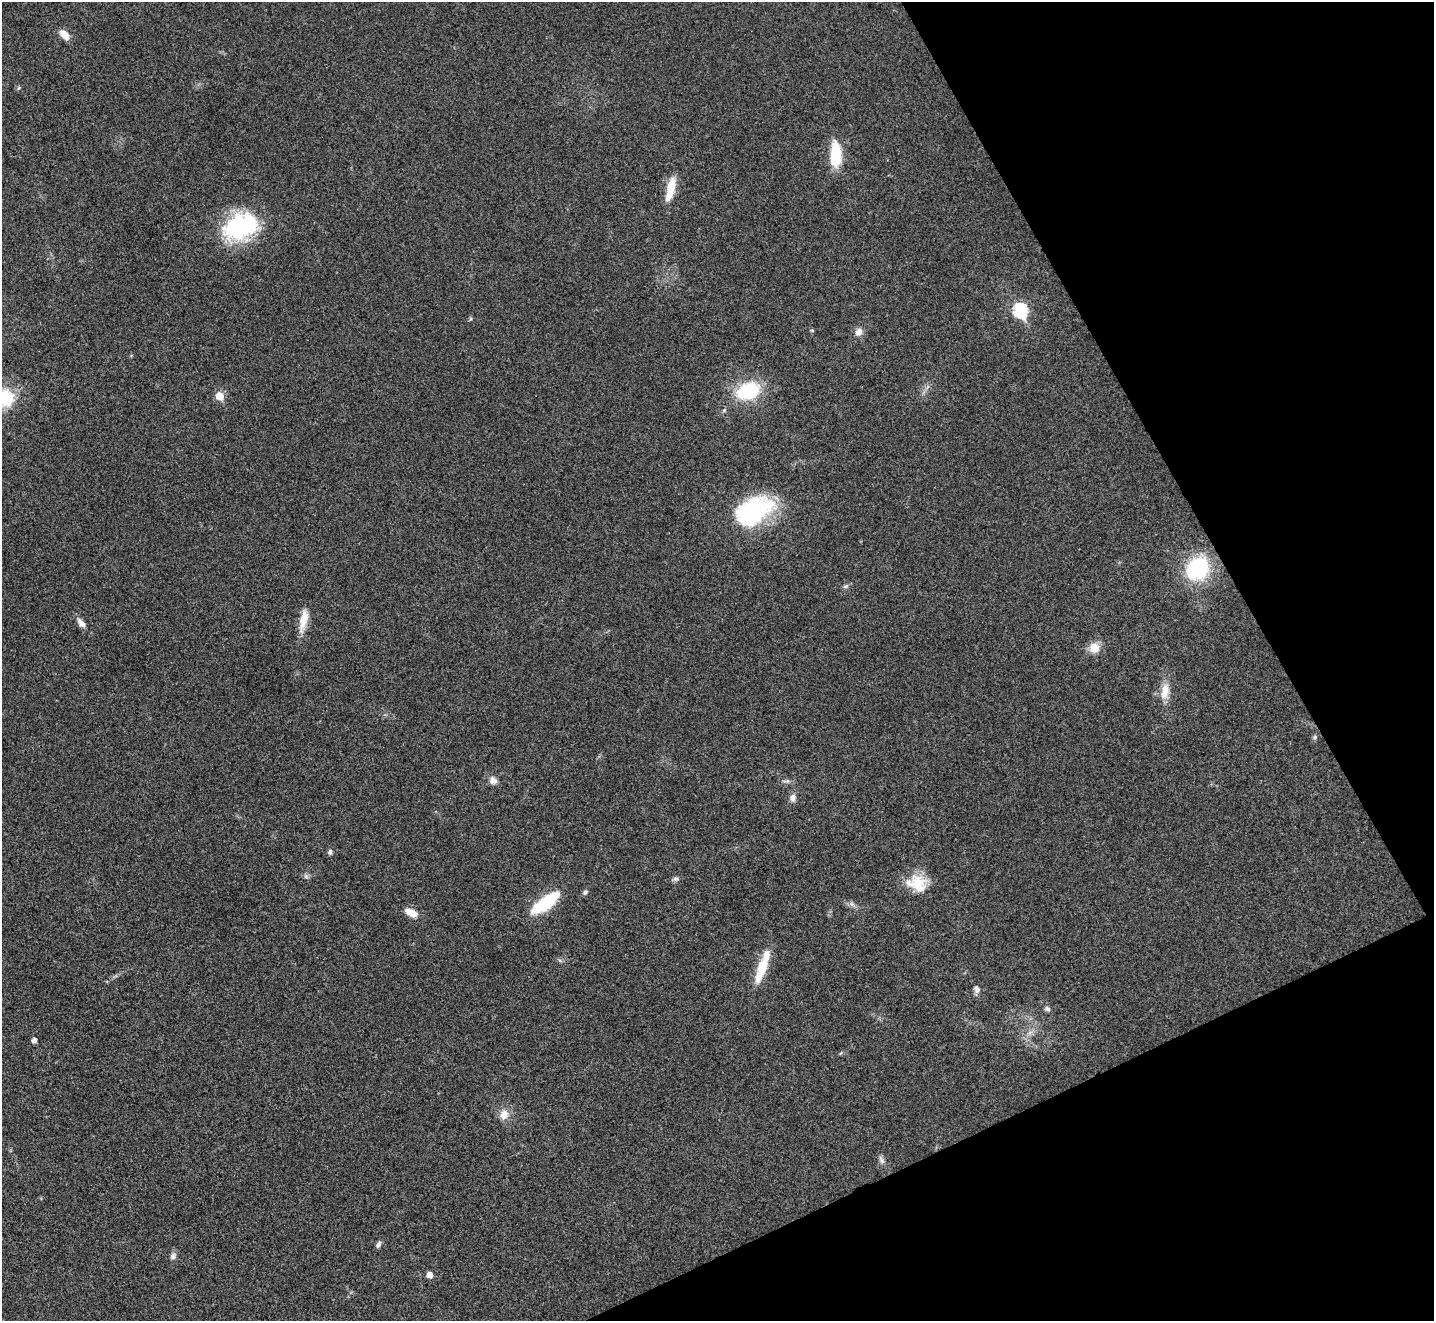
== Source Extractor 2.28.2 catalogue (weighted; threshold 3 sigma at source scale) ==
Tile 12 of 4 x 4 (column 4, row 3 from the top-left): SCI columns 4301-5732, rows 1610-2928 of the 5735 x 5724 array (HDU 1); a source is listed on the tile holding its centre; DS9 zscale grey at full resolution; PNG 1436 x 1323 px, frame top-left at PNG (2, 2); no overlay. Shown black and unused: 22% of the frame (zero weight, under 3 of 4 exposures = <1% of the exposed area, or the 3 px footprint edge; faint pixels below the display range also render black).
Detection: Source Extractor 2.28.2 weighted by HDU 2 'WHT'; one run over the whole footprint, this tile lists its part. Background 0.0205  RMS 0.0043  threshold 0.0191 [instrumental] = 3 sigma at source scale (4.5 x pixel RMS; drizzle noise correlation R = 1.50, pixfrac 1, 0.05/0.05 arcsec/px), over >= 5 px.
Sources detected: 43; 1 inside a brighter object's white glare — not listed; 1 inside a brighter listed object's ellipse — not listed separately; the other 41 listed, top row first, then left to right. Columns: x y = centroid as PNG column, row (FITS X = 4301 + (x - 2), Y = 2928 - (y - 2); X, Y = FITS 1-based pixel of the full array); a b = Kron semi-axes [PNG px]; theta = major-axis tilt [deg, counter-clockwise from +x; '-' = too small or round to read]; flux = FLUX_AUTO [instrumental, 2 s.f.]
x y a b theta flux
64 34 11 7 -45 5.3
18 88 6 4 69 0.57
836 155 27 11 -89 18
671 188 24 10 81 9.2
241 226 39 28 23 48
1020 310 8 7 - 58
470 319 6 4 70 0.54
812 330 5 5 - 0.53
859 332 12 9 60 2.6
748 391 24 16 21 27
219 396 6 5 - 9.8
6 398 23 20 88 16
751 512 52 25 22 49
1198 568 27 22 55 36
845 586 8 5 19 0.95
303 620 29 8 78 6.9
81 623 13 6 -53 3
1094 648 14 13 - 5.3
1165 691 22 11 83 6.8
1315 737 6 5 - 0.82
493 780 10 8 -48 2.8
786 781 13 5 10 1.3
793 798 10 7 80 2.2
330 852 7 5 81 1
306 877 9 5 -62 1.1
676 879 8 6 -10 1.2
918 884 26 22 -55 12
585 892 7 5 29 0.99
545 903 32 11 36 25
852 904 8 5 -44 1.3
411 912 15 8 -24 5.1
762 967 41 9 70 14
977 989 10 8 -68 1.7
1047 1009 8 6 -21 1.2
1030 1033 8 6 59 1.8
34 1040 5 4 - 1.9
504 1114 15 12 70 4.6
881 1160 13 6 -64 1.6
378 1245 8 5 64 1.3
173 1256 10 8 48 1.6
429 1275 5 5 - 3.3
Isophote crosses this tile's border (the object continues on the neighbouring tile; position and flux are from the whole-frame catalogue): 1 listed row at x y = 6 398